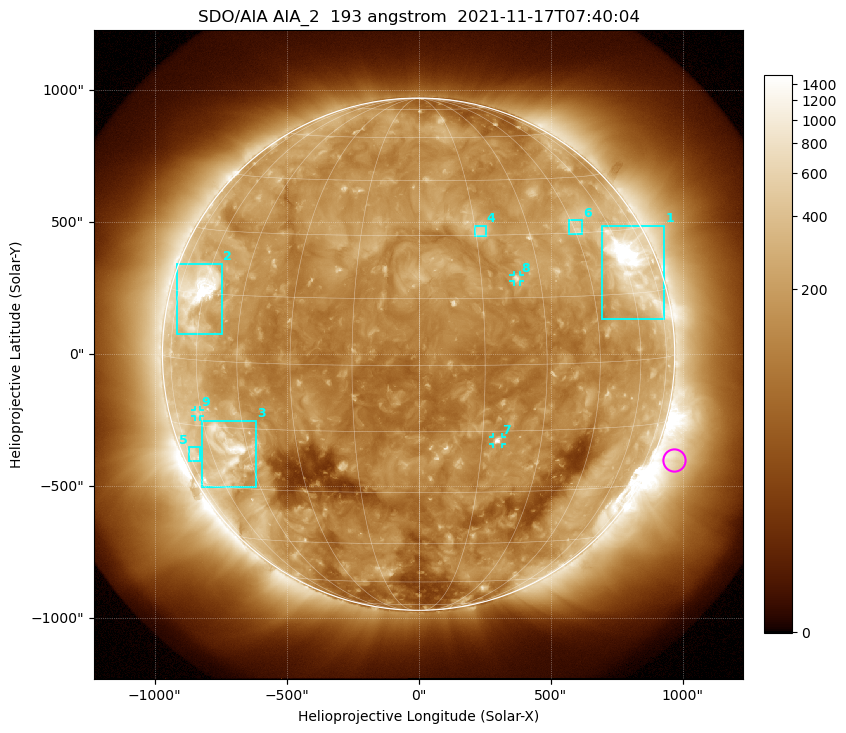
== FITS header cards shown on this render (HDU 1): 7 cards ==
TELESCOP= 'SDO/AIA '           / For AIA: SDO/AIA
INSTRUME= 'AIA_2   '           / For AIA: AIA_ATA1, AIA_ATA2, AIA_ATA3 or AIA_AT
WAVELNTH=                  193 / [angstrom] Wavelength
WAVEUNIT= 'angstrom'           / Wavelength unit: angstrom
DATE-OBS= '2021-11-17T07:40:04.843' / [ISO] Date when observation started; ISO 8
CTYPE1  = 'HPLN-TAN'           / CTYPE1: HPLN
CTYPE2  = 'HPLT-TAN'           / CTYPE2: HPLT

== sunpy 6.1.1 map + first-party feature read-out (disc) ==
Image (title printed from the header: SDO/AIA AIA_2  193 angstrom  2021-11-17T07:40:04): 1024 x 1024 px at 2.4 arcsec/px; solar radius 970 arcsec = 404 px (full disc in frame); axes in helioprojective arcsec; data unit not stated in the header (colour bar unlabelled)
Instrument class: DISC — disc imager (sunpy class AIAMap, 193 A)
Bright regions (active regions / flare kernels): reference = the median radial profile (limb darkening/brightening removed); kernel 9 px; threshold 5 sigma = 290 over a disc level ~139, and >= 1.15x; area >= 12 px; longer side >= 10 px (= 24 arcsec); searched inside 0.97 R_sun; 9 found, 9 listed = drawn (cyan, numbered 1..; 3 of them under ~33 arcsec drawn as corner ticks so the feature stays visible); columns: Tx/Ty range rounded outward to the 5 arcsec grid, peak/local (2 s.f.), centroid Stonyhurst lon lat
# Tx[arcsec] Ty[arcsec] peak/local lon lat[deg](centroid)
1 690..930 135..490 13 +63 +21
2 -920..-745 75..345 11 -63 +15
3 -820..-615 -505..-250 9.5 -53 -20
4 210..255 445..490 4 +16 +31
5 -870..-825 -405..-350 2.6 -71 -22
6 565..620 455..510 3.7 +46 +31
7 280..315 -340..-315 7.4 +19 -17
8 360..385 275..300 4.7 +24 +20
9 -850..-825 -235..-210 2.7 -62 -12
Off-limb structures (1.02-1.3 R_sun): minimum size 162 px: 6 found; the strongest spans PA ~225..265 deg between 1.02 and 1.3 R_sun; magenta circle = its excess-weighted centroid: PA ~250 deg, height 1.08 R_sun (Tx ~965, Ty ~-400 arcsec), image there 2.6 x the reference